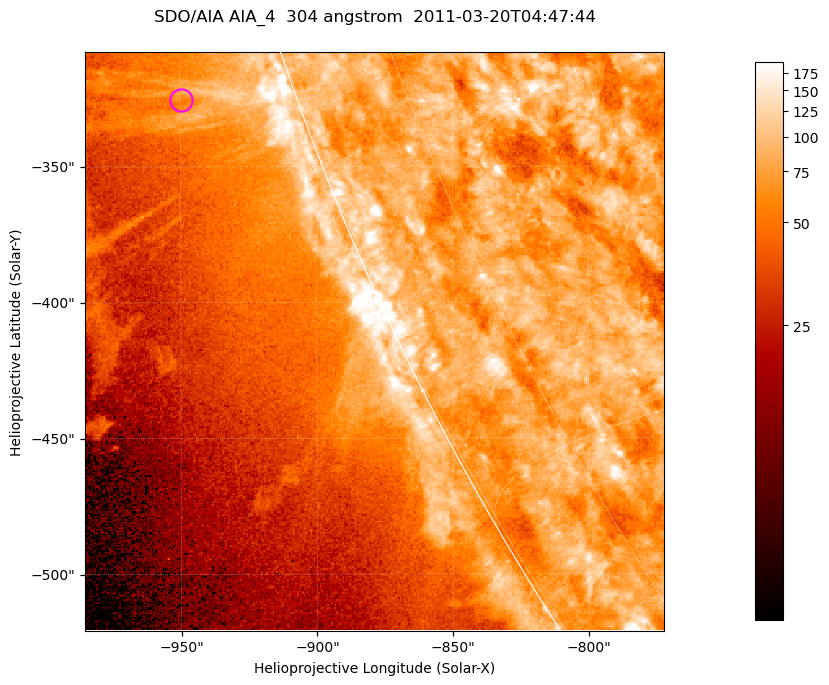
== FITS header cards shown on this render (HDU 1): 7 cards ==
TELESCOP= 'SDO/AIA '           / For AIA: SDO/AIA
INSTRUME= 'AIA_4   '           / For AIA: AIA_ATA1, AIA_ATA2, AIA_ATA3 or AIA_AT
WAVELNTH=                  304 / [angstrom] Wavelength
WAVEUNIT= 'angstrom'           / Wavelength unit: angstrom
DATE-OBS= '2011-03-20T04:47:44.123' / [ISO] Date when observation started; ISO 8
CTYPE1  = 'HPLN-TAN'           / CTYPE1; Typically HPLN
CTYPE2  = 'HPLT-TAN'           / CTYPE2; Typically HPLT

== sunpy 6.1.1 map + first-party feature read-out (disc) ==
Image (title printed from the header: SDO/AIA AIA_4  304 angstrom  2011-03-20T04:47:44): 355 x 355 px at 0.6 arcsec/px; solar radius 964 arcsec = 1606 px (partial field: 0.7% of the solar disc is inside the frame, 45% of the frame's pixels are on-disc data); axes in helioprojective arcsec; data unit not stated in the header (colour bar unlabelled)
Orientation: roll -0.132 deg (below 1 deg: not rotated)
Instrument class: DISC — disc imager (sunpy class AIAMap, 304 A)
Bright regions (active regions / flare kernels): reference = the on-disc median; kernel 3 px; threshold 5 sigma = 105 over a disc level ~79.8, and >= 1.15x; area >= 126 px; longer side >= 4 px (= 2.4 arcsec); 0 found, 0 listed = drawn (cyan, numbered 1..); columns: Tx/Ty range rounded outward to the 2 arcsec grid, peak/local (2 s.f.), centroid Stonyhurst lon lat
Off-limb structures (1.02-1.3 R_sun): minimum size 63 px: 6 found; the strongest spans PA ~110 deg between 1.02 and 1.07 R_sun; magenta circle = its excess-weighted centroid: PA ~110 deg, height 1.04 R_sun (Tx ~-950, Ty ~-326 arcsec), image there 1.5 x the reference